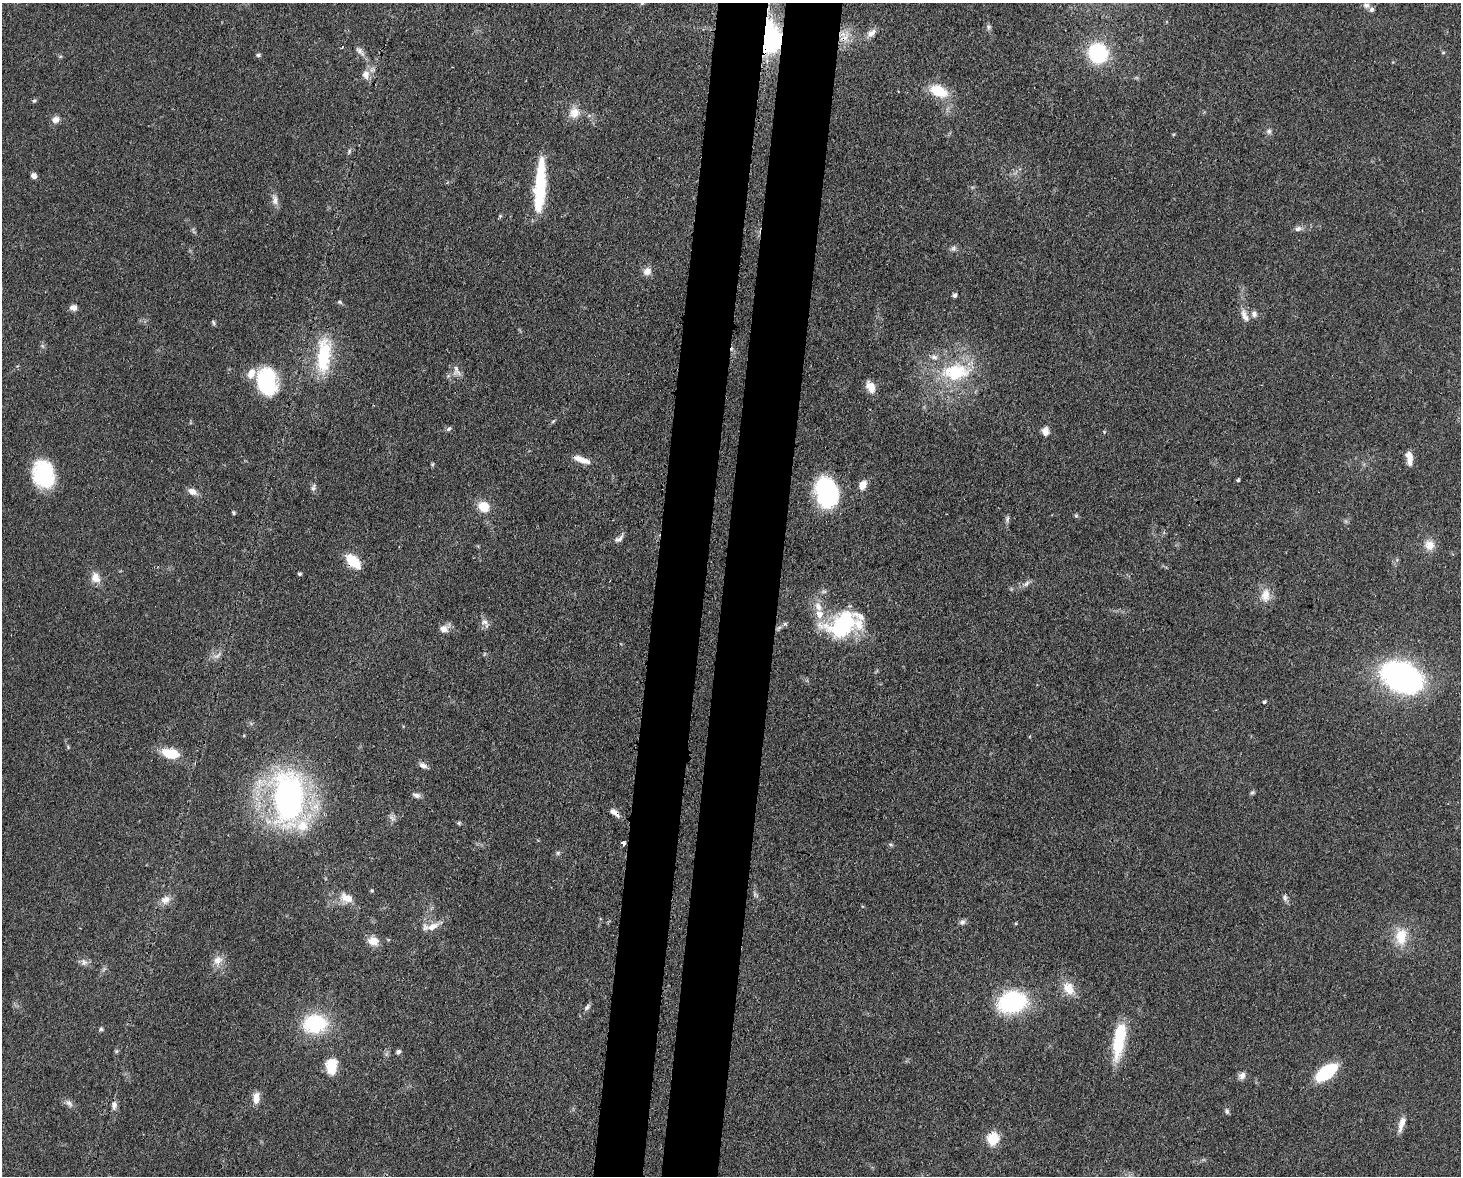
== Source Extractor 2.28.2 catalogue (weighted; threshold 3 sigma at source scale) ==
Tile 5 of 3 x 4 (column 2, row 2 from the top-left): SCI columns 1764-3222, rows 2422-3595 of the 4864 x 4844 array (HDU 1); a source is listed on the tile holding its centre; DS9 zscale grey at full resolution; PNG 1463 x 1178 px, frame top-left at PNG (2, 3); no overlay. Shown black and unused: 7% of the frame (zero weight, under 3 of 4 exposures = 9% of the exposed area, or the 3 px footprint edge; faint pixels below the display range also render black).
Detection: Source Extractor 2.28.2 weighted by HDU 2 'WHT'; one run over the whole footprint, this tile lists its part. Background 0.0931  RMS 0.0046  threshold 0.0207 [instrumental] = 3 sigma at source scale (4.5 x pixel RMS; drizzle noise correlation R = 1.50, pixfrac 1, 0.05/0.05 arcsec/px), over >= 5 px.
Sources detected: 116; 3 inside a brighter object's white glare — not listed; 9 inside a brighter listed object's ellipse — not listed separately; the other 104 listed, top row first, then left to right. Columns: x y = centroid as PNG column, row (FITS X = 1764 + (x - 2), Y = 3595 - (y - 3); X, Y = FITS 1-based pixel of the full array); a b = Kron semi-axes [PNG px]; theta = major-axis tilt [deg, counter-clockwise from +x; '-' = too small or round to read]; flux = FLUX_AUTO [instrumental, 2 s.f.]
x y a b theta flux
642 3 4 4 - 0.52
1366 5 9 7 -1 1.5
988 27 7 6 - 1.1
871 33 14 8 40 3
766 38 12 9 89 490
844 38 18 9 37 5.9
342 47 4 2 - 0.35
359 50 12 6 -52 2
1098 53 14 13 - 49
1443 53 5 3 - 0.54
258 55 6 4 9 0.85
366 75 12 9 -81 3.5
938 91 21 12 -23 14
34 101 6 5 - 0.84
574 113 14 13 - 5.6
56 119 9 8 - 2.6
1269 131 7 7 - 1.3
349 151 8 4 82 0.83
34 176 6 5 - 2
540 178 46 11 85 23
275 200 15 8 -82 2.9
1298 229 8 7 - 1.8
953 248 8 6 88 1.3
647 271 11 10 - 3.2
955 295 4 4 - 1.3
340 302 6 5 - 0.75
73 308 8 7 - 2.3
1243 314 14 8 -87 2.9
1254 314 8 8 - 1.8
213 322 7 4 -71 0.73
324 355 47 17 85 26
456 371 16 9 -70 2.9
956 372 43 25 5 32
266 387 28 19 -68 34
871 387 13 8 -61 5.5
553 421 7 4 45 0.68
449 429 8 5 40 0.95
1045 431 9 7 -80 3.2
1409 458 16 6 -83 4.1
580 459 16 8 -20 4.2
432 464 6 3 -18 0.52
43 474 26 20 -79 34
1238 480 4 4 - 0.62
863 485 9 7 63 4.9
313 488 9 6 76 1.3
192 492 11 7 -25 3.2
828 493 30 18 -56 53
483 507 14 12 -39 7.3
234 513 5 4 - 0.65
1076 515 5 5 - 0.72
1007 519 9 5 79 1.2
619 539 14 6 39 1.9
1429 545 12 12 - 5
353 561 17 9 -43 12
299 574 4 3 - 0.86
95 578 14 11 -62 4.6
1026 584 12 5 36 1.7
1265 595 18 12 86 5.9
818 607 12 8 -65 4.2
484 622 10 7 8 2
842 624 36 25 26 43
444 629 11 8 -6 3.3
217 655 13 5 42 2.1
1402 677 23 16 -27 210
1264 702 4 4 - 0.76
170 753 19 11 -9 11
423 765 12 7 -24 1.9
1252 792 7 5 51 0.81
417 795 11 6 -13 1.7
288 798 48 28 -90 150
615 813 15 6 -39 2.8
392 818 11 6 -40 1.5
459 823 6 4 73 0.61
623 843 4 3 - 8.5
890 845 7 3 -19 0.7
558 853 6 5 - 0.87
372 891 5 3 - 0.48
347 898 19 11 -23 5.8
1285 898 9 6 -71 1.4
165 900 14 11 30 3.9
962 922 8 7 - 1.4
1016 923 5 3 - 0.47
432 927 19 9 23 4.9
1401 936 23 15 86 11
373 941 13 10 -9 5.1
218 960 14 11 35 4.2
84 962 10 8 -53 2.1
1069 988 17 13 -58 7.5
1012 1002 20 14 13 70
587 1007 11 5 48 1.3
315 1024 26 19 6 30
101 1029 5 5 - 0.77
1119 1040 41 12 80 23
116 1051 5 5 - 0.61
398 1052 5 5 - 1.5
331 1066 16 10 89 12
1326 1072 17 8 36 39
1242 1075 9 8 - 2.4
256 1098 15 8 86 4
69 1103 13 7 -52 2
114 1105 11 7 88 2.1
1227 1111 8 5 -83 1.1
1402 1124 20 7 72 4.2
993 1139 6 6 - 46
Overlapping masked pixels (flux is a lower limit): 5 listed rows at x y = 766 38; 844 38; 353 561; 615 813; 623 843
Isophote crosses this tile's border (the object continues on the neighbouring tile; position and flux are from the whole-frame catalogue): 1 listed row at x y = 642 3